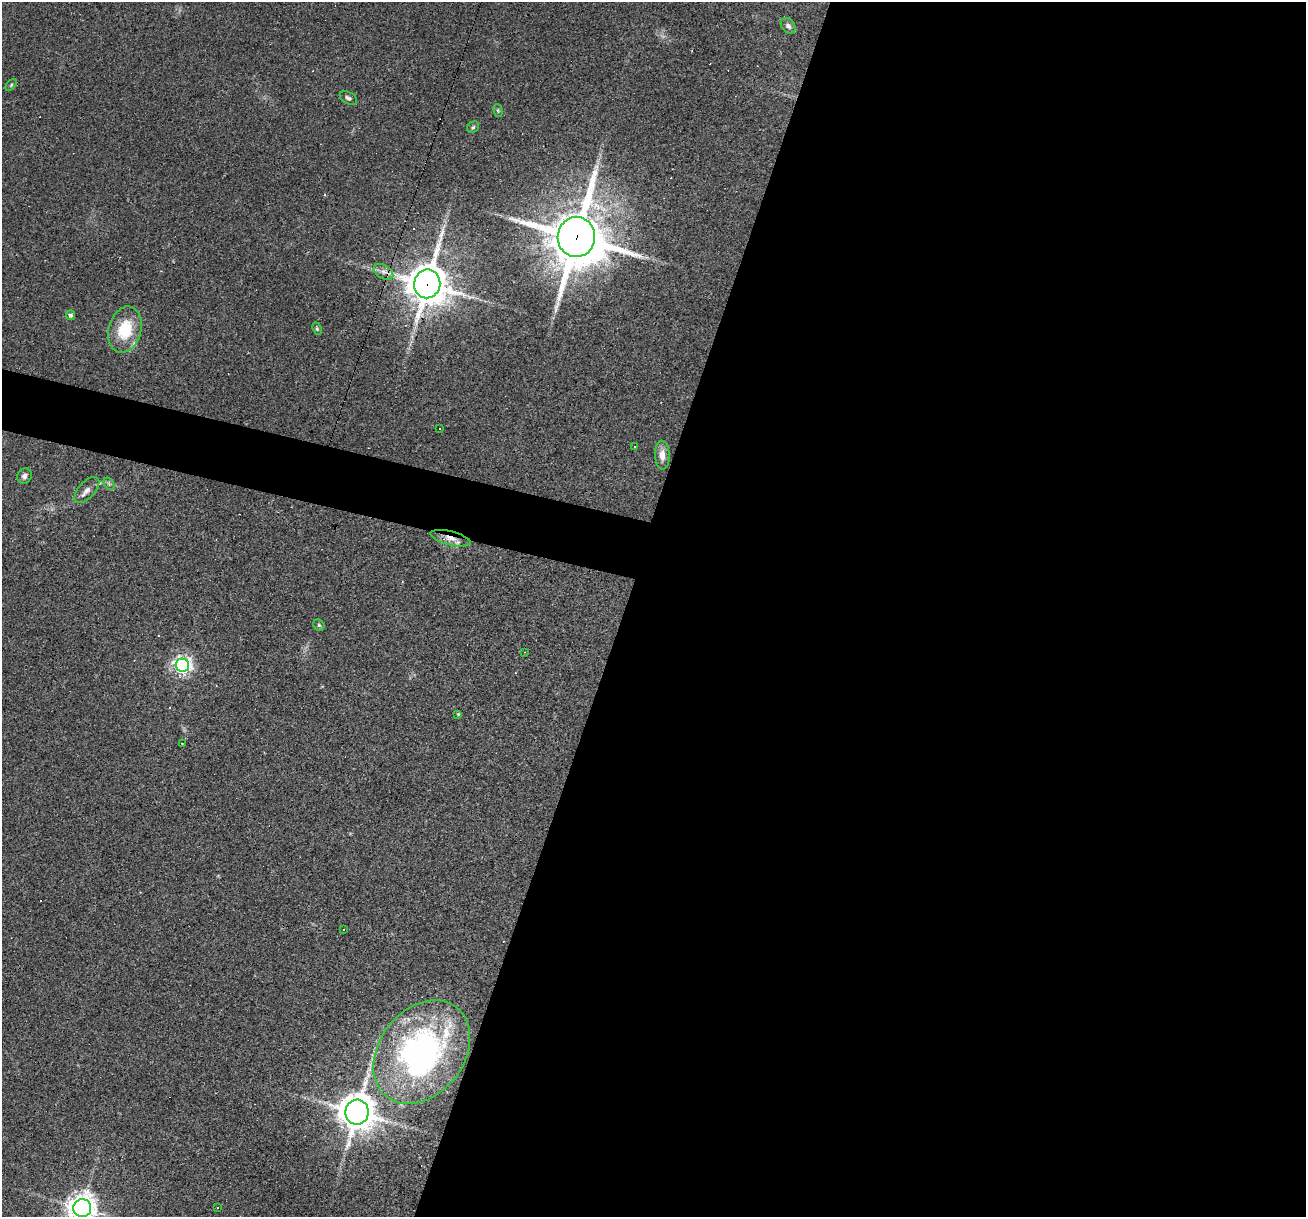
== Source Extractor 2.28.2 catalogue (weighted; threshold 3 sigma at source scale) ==
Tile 12 of 4 x 4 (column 4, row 3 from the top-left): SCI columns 3911-5214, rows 1466-2680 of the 5214 x 5234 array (HDU 1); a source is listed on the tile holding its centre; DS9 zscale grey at full resolution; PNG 1308 x 1219 px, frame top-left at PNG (2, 2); each listed source drawn as its Kron ellipse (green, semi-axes under 4 px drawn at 4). Shown black and unused: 55% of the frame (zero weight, under 2 of 3 exposures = <1% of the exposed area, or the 3 px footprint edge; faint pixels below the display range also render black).
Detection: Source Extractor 2.28.2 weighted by HDU 2 'WHT'; one run over the whole footprint, this tile lists its part. Background 0.0335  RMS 0.0061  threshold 0.0272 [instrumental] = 3 sigma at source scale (4.5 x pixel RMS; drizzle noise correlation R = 1.50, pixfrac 1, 0.05/0.05 arcsec/px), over >= 5 px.
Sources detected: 35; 6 cosmic-ray / hot-pixel residue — neither listed nor drawn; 1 inside a brighter listed object's ellipse — not listed separately; the other 28 listed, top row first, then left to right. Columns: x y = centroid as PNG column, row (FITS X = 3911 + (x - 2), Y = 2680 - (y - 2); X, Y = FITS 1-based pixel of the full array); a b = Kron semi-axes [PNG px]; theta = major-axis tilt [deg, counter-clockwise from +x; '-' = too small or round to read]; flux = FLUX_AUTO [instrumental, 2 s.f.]
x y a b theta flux
788 26 9 6 -49 2.4
11 85 7 4 46 0.94
348 98 9 6 -29 1.6
498 110 7 4 -74 0.73
473 127 6 5 - 1.1
576 237 20 19 - 3600
383 272 11 6 -30 3.1
427 284 14 13 - 1700
70 315 5 4 - 1.5
317 329 6 4 -64 0.86
125 330 23 16 74 22
439 428 3 3 - 0.69
634 446 3 3 - 2
662 455 14 7 -89 5.4
24 476 8 7 - 2.5
109 484 7 4 -55 1
87 490 16 8 47 3.9
451 538 21 7 -14 6.2
319 625 6 5 - 0.95
525 652 3 2 - 0.37
182 665 7 6 - 240
458 714 4 4 - 0.7
182 743 3 2 - 0.44
343 929 3 2 - 0.58
422 1052 57 42 52 150
357 1112 12 11 - 1400
82 1208 9 9 - 740
217 1208 3 3 - 1.5
Overlapping masked pixels (flux is a lower limit): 3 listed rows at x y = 576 237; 427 284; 451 538
Isophote crosses this tile's border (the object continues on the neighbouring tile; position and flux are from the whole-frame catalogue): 1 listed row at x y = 82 1208